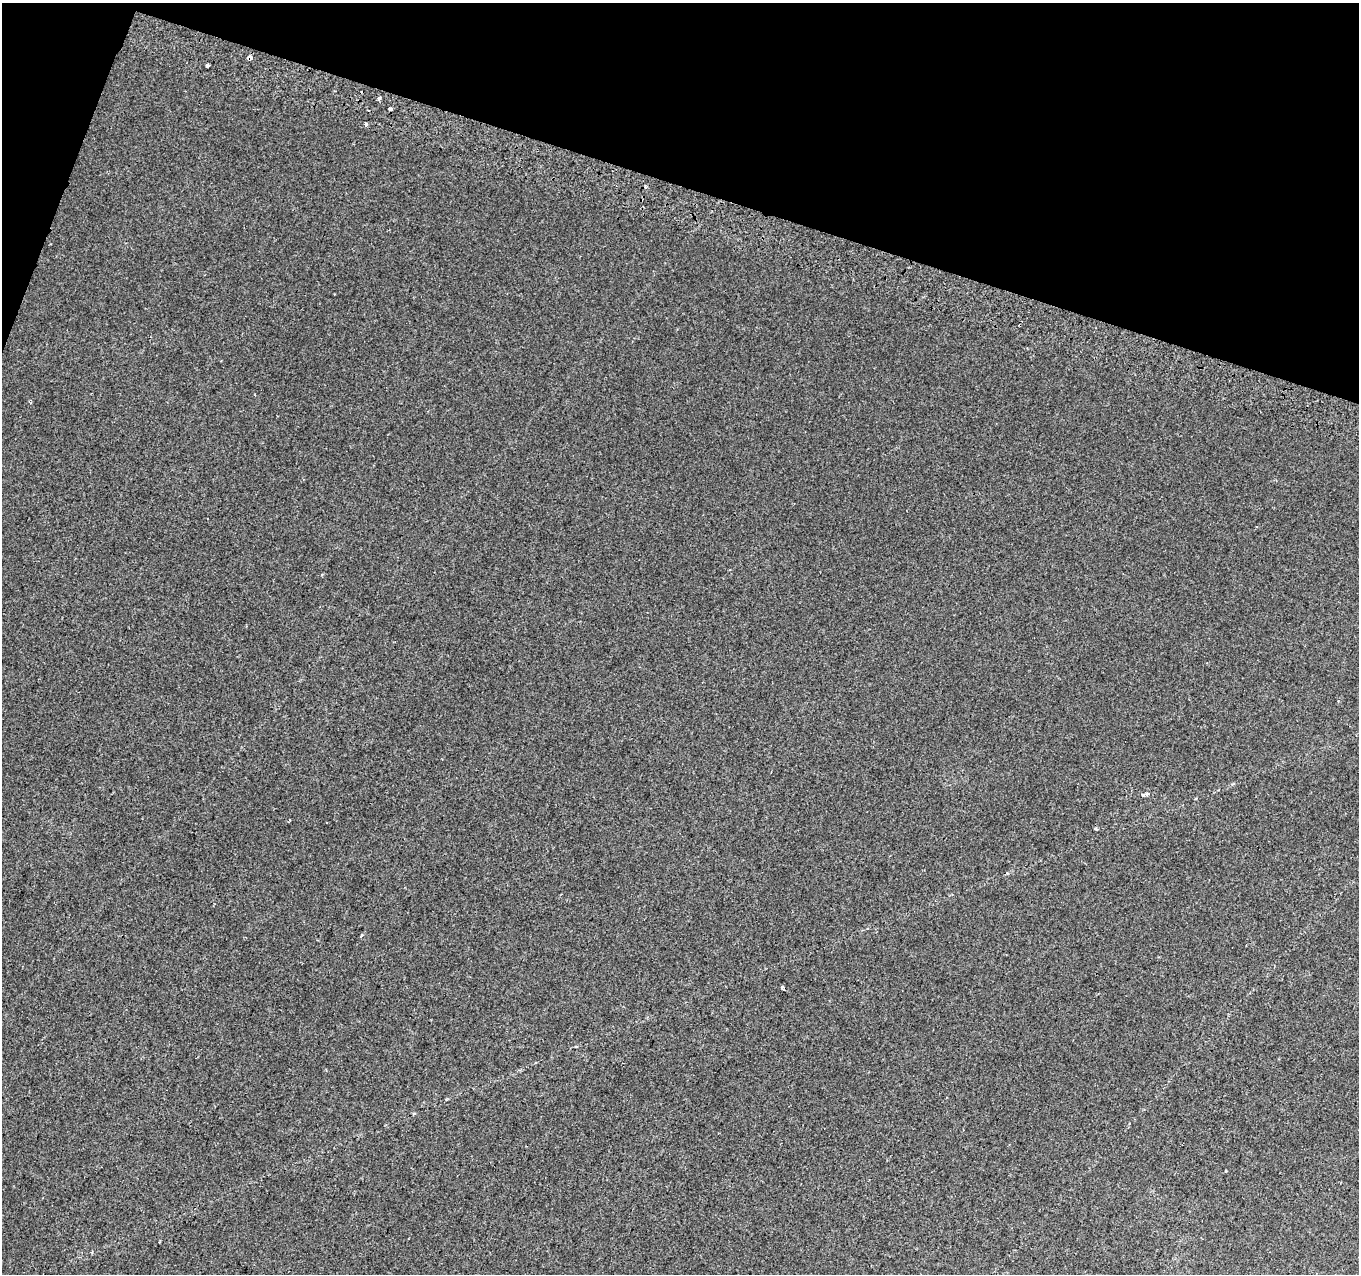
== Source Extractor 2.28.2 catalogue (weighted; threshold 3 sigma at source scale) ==
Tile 2 of 4 x 4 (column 2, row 1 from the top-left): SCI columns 1379-2735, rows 4135-5406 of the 5462 x 5661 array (HDU 1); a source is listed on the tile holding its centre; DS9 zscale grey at full resolution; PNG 1361 x 1276 px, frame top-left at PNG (2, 3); no overlay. Shown black and unused: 16% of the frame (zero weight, under 2 of 3 exposures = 2% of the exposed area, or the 3 px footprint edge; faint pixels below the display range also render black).
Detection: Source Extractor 2.28.2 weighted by HDU 2 'WHT'; one run over the whole footprint, this tile lists its part. Background 0.00388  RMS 0.0036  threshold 0.016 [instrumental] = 3 sigma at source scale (4.5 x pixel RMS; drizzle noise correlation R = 1.50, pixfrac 1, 0.0396/0.0396 arcsec/px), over >= 5 px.
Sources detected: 14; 4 cosmic-ray / hot-pixel residue — not listed; the other 10 listed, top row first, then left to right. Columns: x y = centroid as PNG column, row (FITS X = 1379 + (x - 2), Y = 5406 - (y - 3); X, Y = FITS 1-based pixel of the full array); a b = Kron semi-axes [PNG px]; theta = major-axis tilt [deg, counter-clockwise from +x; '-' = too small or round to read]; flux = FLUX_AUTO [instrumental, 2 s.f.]
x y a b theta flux
249 57 4 3 - 25
207 65 4 3 - 3.2
380 98 3 3 - 10
390 109 3 3 - 0.97
366 124 4 3 - 1.5
1147 794 3 3 - 0.79
1142 795 3 3 - 0.92
1096 829 3 2 - 0.57
362 935 3 3 - 0.53
1225 1171 3 2 - 0.27
Overlapping masked pixels (flux is a lower limit): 1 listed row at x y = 249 57